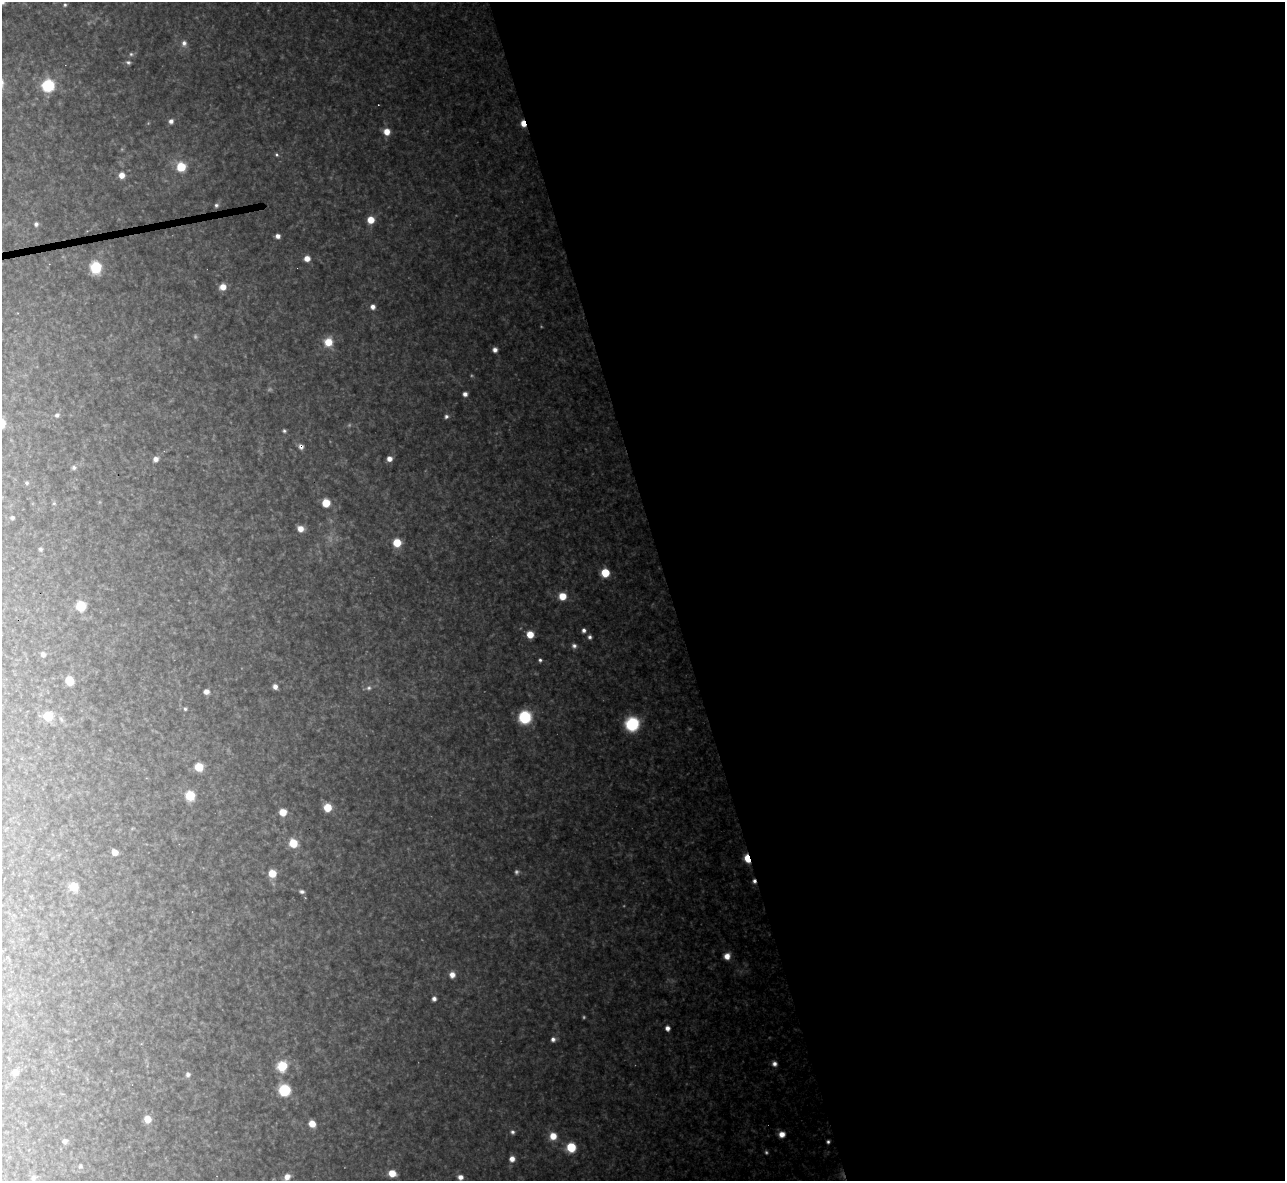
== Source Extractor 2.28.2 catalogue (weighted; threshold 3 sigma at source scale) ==
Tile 8 of 4 x 4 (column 4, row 2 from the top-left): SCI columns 3851-5133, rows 2499-3677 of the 5133 x 5115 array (HDU 1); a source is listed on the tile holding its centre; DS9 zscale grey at full resolution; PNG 1287 x 1183 px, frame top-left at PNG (2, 2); no overlay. Shown black and unused: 48% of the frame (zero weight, under 3 of 4 exposures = <1% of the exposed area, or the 3 px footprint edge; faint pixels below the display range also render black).
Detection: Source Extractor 2.28.2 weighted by HDU 2 'WHT'; one run over the whole footprint, this tile lists its part. Background 0.319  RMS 0.019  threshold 0.0867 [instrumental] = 3 sigma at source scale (4.5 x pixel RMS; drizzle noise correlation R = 1.50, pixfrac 1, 0.05/0.05 arcsec/px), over >= 5 px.
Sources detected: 103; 13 too faint to see at this stretch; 2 cosmic-ray / hot-pixel residue — not listed; the other 88 listed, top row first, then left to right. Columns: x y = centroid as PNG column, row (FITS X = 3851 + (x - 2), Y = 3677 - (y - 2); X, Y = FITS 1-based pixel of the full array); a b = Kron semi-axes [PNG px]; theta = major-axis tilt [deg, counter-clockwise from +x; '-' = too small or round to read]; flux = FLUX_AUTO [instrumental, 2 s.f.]
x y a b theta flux
65 5 6 5 - 4.3
184 43 9 8 - 11
131 54 7 6 - 5
128 62 7 5 -8 5.3
48 85 7 7 - 200
171 121 6 6 - 9.4
523 123 6 4 -76 25
387 132 7 7 - 27
277 155 6 5 - 3.8
181 167 7 6 - 80
122 175 6 6 - 20
216 205 6 6 - 5.4
371 220 6 6 - 34
36 224 5 4 - 5.8
278 236 4 4 - 11
307 258 6 6 - 19
96 267 7 7 - 170
223 287 6 6 - 22
373 307 6 6 - 12
328 342 9 8 - 42
495 350 5 5 - 10
465 394 5 4 - 9.5
57 415 6 6 - 6
446 416 6 5 - 6.4
284 431 5 4 - 3.7
301 446 7 6 - 8.8
156 459 6 6 - 11
389 459 6 5 - 14
74 468 7 6 - 6.5
27 483 5 5 - 4
54 503 6 5 - 3.5
326 503 6 6 - 55
12 518 4 4 - 5.5
301 529 7 6 - 19
397 543 6 6 - 64
40 549 6 5 - 4.3
605 573 6 6 - 67
562 596 6 6 - 42
81 606 6 6 - 95
584 630 5 5 - 7.4
530 634 6 6 - 36
589 637 6 6 - 6.2
574 646 7 6 - 7.3
43 654 6 6 - 7.8
540 660 5 4 - 4.5
69 681 6 6 - 60
275 687 5 5 - 12
369 688 9 7 22 7.2
206 691 5 5 - 12
185 709 5 5 - 3.3
48 716 7 7 - 69
525 717 8 8 - 180
61 719 10 6 -60 6.7
632 724 9 8 - 220
199 767 6 6 - 55
190 796 7 7 - 67
328 808 6 6 - 49
283 812 6 6 - 34
293 843 7 6 - 59
115 852 5 5 - 20
747 858 7 4 -71 59
272 873 6 6 - 42
74 887 6 6 - 57
302 891 5 4 - 5.7
727 956 6 6 - 20
452 975 7 6 - 16
434 999 5 4 - 8.1
667 1028 4 4 - 13
553 1039 6 6 - 8.2
774 1064 6 6 - 9.8
282 1066 7 7 - 82
15 1072 5 5 - 18
188 1074 5 5 - 8.7
284 1090 7 7 - 160
147 1119 6 6 - 29
312 1124 6 5 - 29
512 1132 6 5 - 5.6
782 1134 6 6 - 19
553 1136 7 7 - 32
65 1141 6 5 - 8.9
828 1142 4 4 - 4.9
571 1147 6 6 - 89
512 1159 6 6 - 16
80 1166 7 5 75 5
392 1173 6 5 - 34
287 1177 8 6 46 16
460 1177 6 6 - 12
33 1178 9 8 - 8.5
Overlapping masked pixels (flux is a lower limit): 3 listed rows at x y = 523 123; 301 446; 747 858